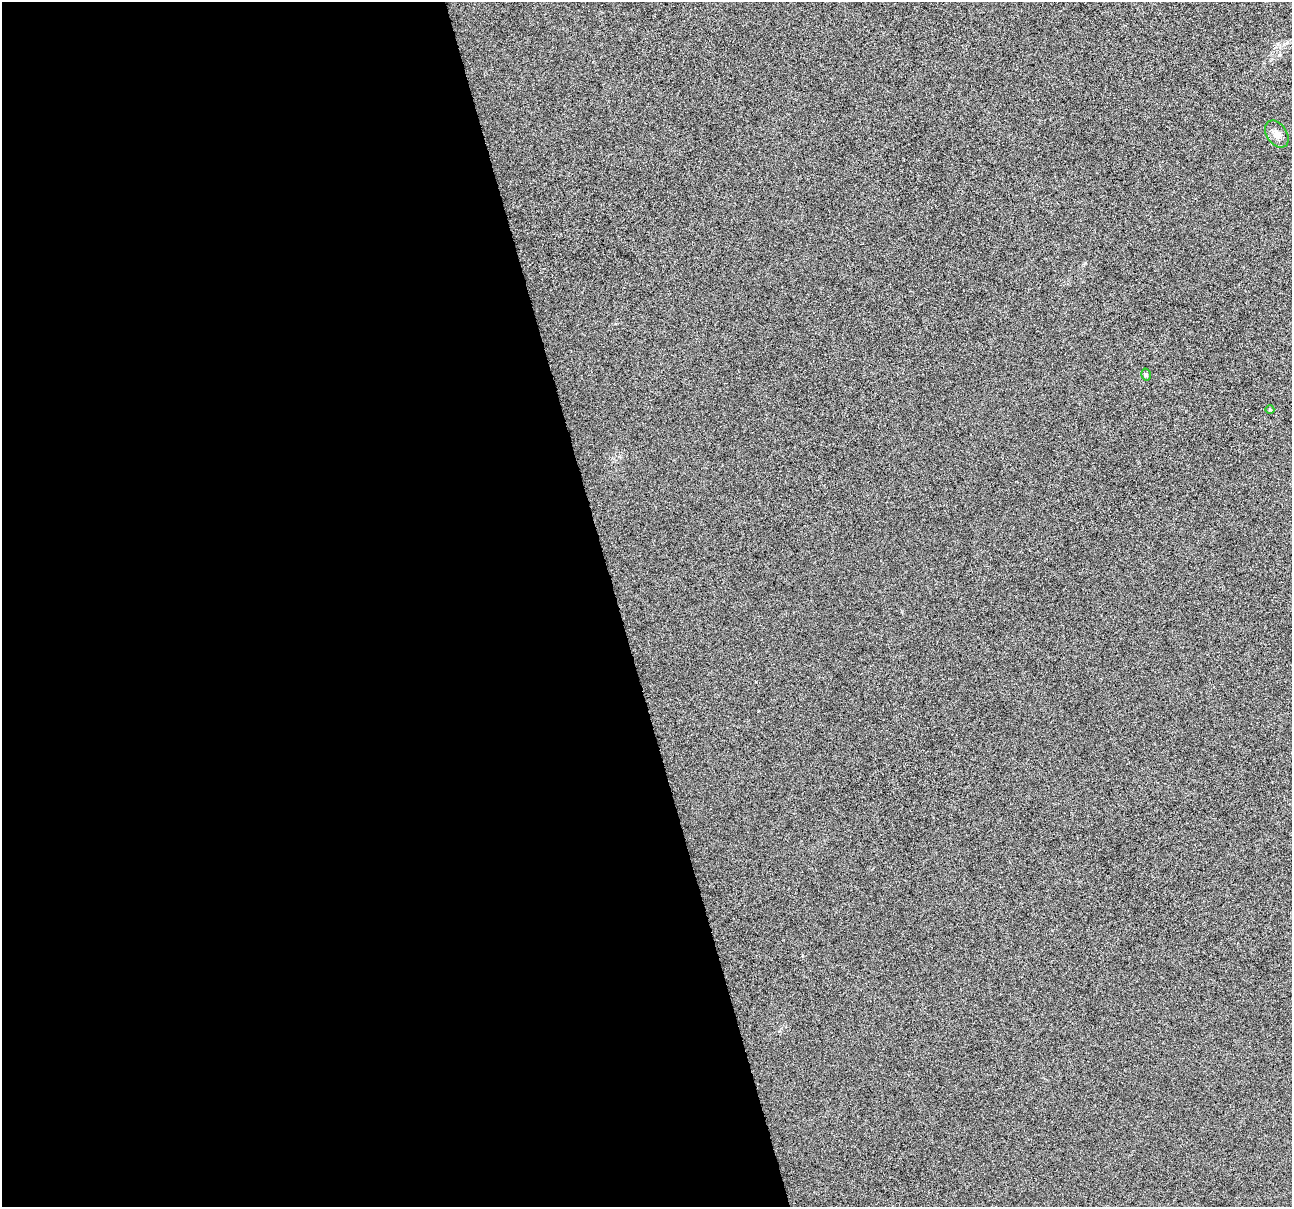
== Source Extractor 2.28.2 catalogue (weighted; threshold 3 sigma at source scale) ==
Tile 9 of 4 x 4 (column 1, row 3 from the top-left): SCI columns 1-1290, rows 1300-2504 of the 5159 x 4959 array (HDU 1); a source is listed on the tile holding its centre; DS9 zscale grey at full resolution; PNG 1294 x 1209 px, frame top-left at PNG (2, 2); each listed source drawn as its Kron ellipse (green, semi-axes under 4 px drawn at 4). Shown black and unused: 48% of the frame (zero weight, under 10 of 20 exposures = <1% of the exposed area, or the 3 px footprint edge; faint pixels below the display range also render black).
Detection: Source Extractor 2.28.2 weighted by HDU 2 'WHT'; one run over the whole footprint, this tile lists its part. Background -3.27e-04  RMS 0.0017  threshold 0.00683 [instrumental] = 3 sigma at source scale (4.09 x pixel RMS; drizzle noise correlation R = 1.36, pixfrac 0.8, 0.0396/0.0396 arcsec/px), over >= 5 px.
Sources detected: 3; all 3 listed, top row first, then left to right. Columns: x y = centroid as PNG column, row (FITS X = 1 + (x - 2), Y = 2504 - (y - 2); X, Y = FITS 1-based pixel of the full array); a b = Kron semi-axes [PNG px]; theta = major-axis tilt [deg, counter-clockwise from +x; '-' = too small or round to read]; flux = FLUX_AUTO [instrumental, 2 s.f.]
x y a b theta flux
1277 134 15 10 -56 1
1146 375 6 4 -77 0.25
1270 410 4 3 - 0.12